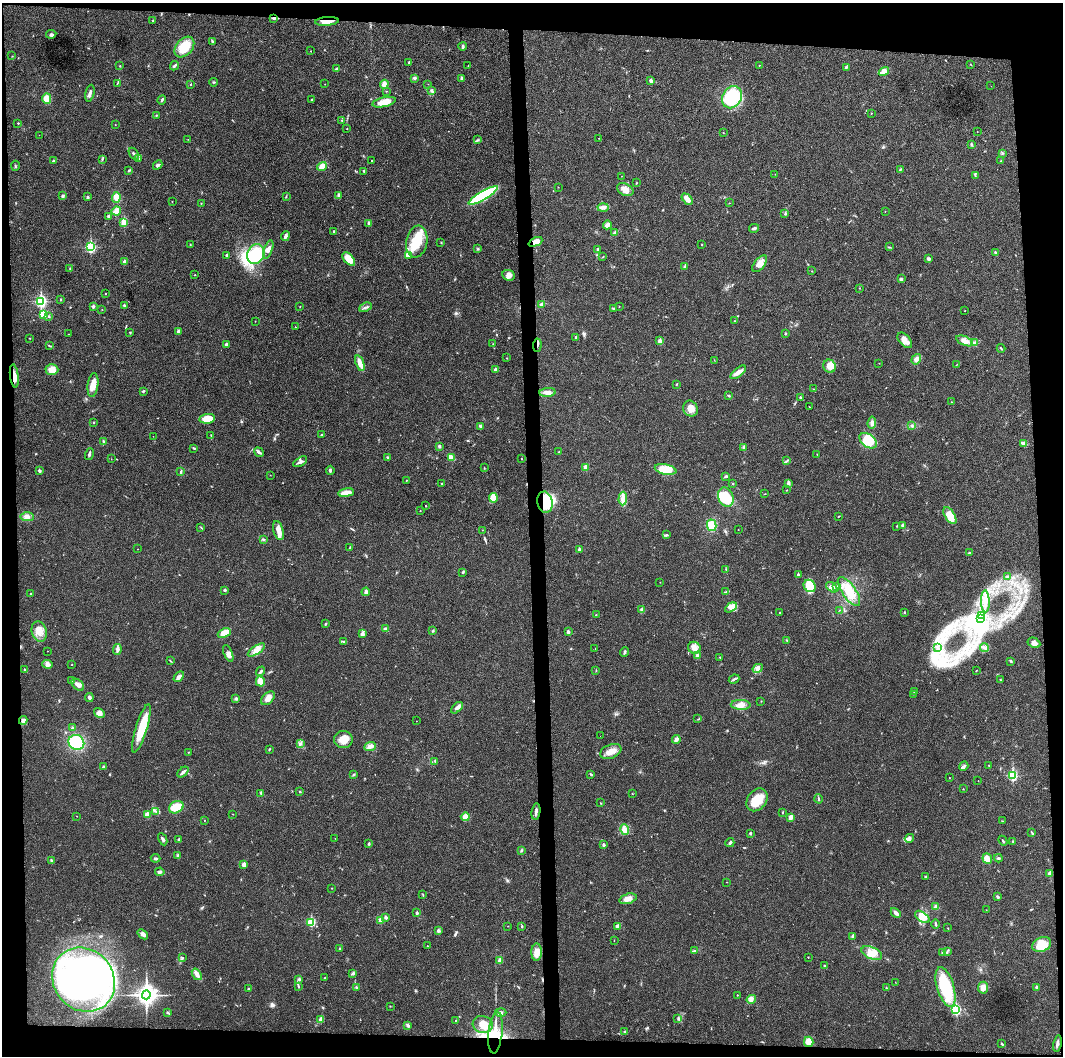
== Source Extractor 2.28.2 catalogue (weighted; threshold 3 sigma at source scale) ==
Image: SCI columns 1-4242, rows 6-4220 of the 4243 x 4223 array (HDU 1 of 3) = the unmasked area's bounding box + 8 px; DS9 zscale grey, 4 x 4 block average (1 PNG px = mean of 4 x 4 image px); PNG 1065 x 1058 px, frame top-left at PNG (2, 3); each listed source drawn as its Kron ellipse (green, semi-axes under 4 px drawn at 4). Shown black and unused: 9% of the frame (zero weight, under 3 of 4 exposures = <1% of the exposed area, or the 3 px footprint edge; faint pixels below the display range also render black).
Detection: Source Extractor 2.28.2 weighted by HDU 2 'WHT'. Background 0.0189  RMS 0.0039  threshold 0.0175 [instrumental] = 3 sigma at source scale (4.5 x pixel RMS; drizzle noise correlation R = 1.50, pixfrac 1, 0.05/0.05 arcsec/px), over >= 5 px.
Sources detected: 446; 2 inside a brighter object's white glare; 4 cosmic-ray / hot-pixel residue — neither listed nor drawn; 1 coinciding with a brighter row at this scale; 14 inside a brighter listed object's ellipse — not listed separately; the other 425 listed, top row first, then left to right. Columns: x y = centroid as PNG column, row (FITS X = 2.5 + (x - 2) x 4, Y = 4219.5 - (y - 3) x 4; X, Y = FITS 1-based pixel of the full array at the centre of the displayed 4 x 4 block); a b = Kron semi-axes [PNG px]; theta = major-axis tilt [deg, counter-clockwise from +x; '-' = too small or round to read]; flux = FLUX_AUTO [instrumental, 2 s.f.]
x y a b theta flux
274 18 4 2 - 3.6
153 20 2 2 - 1.3
327 21 12 3 4 17
51 34 5 3 - 4
212 41 3 2 - 2.4
463 46 4 2 - 4.1
184 47 12 8 48 54
310 51 2 2 - 1
12 56 2 2 - 0.68
409 62 3 2 - 2.1
971 64 2 2 - 0.7
759 65 2 2 - 0.89
120 66 2 2 - 1.3
174 66 5 3 - 3.8
468 66 2 2 - 0.55
846 67 3 2 - 2.2
336 69 3 3 - 4.4
884 72 5 3 - 27
414 78 3 2 - 5.1
462 78 4 3 - 3.9
651 81 3 2 - 5.8
214 82 4 2 - 1.8
117 83 2 2 - 0.8
191 84 2 2 - 3.2
325 84 2 2 - 0.46
384 84 4 3 - 15
428 84 2 2 - 0.43
991 86 2 2 - 0.49
386 91 2 2 - 0.6
432 91 2 2 - 1
90 93 9 3 78 8.1
732 97 11 9 59 140
47 98 5 4 - 17
162 100 5 2 - 2.9
312 100 3 2 - 1.7
384 102 12 4 12 24
871 113 2 2 - 0.94
156 115 2 2 - 0.81
342 120 3 2 - 1.9
18 123 2 2 - 2.7
115 125 2 2 - 0.77
347 129 2 2 - 0.81
977 131 2 2 - 0.51
723 132 2 2 - 1
39 135 2 2 - 0.44
598 138 2 2 - 0.61
188 139 2 2 - 0.57
478 140 4 2 - 2.1
971 144 3 2 - 3.1
1002 153 2 2 - 0.87
134 154 7 2 -56 4.7
102 159 3 2 - 1.7
139 159 3 2 - 2.5
53 161 4 2 - 3.5
372 161 2 2 - 1.4
1001 161 2 2 - 0.83
158 165 5 3 - 5
15 166 5 2 - 1.5
322 166 5 3 - 17
900 169 3 2 - 2.2
129 170 3 2 - 2
364 171 3 2 - 2.4
775 174 2 2 - 0.54
975 175 3 2 - 1.8
622 176 2 2 - 0.69
636 183 2 2 - 1.1
558 187 2 2 - 0.6
625 190 9 6 -26 16
339 195 3 2 - 6.4
483 195 17 4 30 210
63 196 3 2 - 2.7
286 196 3 2 - 1
88 197 3 3 - 3
116 197 5 4 - 17
687 199 6 3 -47 15
172 202 2 2 - 0.59
201 203 2 2 - 0.82
729 203 2 2 - 0.5
603 207 5 4 - 7
116 211 5 3 - 20
885 212 2 2 - 0.6
785 213 4 2 - 2.7
109 216 4 3 - 5.4
124 222 2 2 - 71
369 223 4 3 - 4.5
607 225 4 2 - 16
754 228 5 2 - 5
334 231 3 2 - 2.6
615 232 3 2 - 3.7
285 236 5 3 - 6
417 241 16 10 79 78
535 242 7 4 24 23
441 243 2 2 - 1.1
190 244 2 2 - 1
702 245 2 2 - 1.1
90 247 3 2 - 270
889 247 2 2 - 1
268 249 9 4 70 11
478 249 3 2 - 1.6
598 249 3 2 - 3.7
995 252 2 2 - 5.7
256 254 10 8 66 87
226 255 2 2 - 3.6
409 255 3 2 - 3.5
603 257 3 2 - 1.2
349 259 8 4 -49 34
928 259 3 3 - 4.3
124 262 2 2 - 18
760 264 10 5 51 17
684 266 3 2 - 1.4
70 268 2 2 - 1.2
812 271 2 2 - 0.82
195 275 2 2 - 1
508 275 6 5 - 12
901 279 4 2 - 2.5
859 288 2 2 - 0.93
105 294 2 2 - 0.83
60 299 2 2 - 1.8
41 301 3 2 - 340
124 305 3 2 - 2.7
542 305 4 3 - 7.2
93 306 3 3 - 3.7
300 306 2 2 - 0.8
619 306 2 2 - 0.66
365 307 6 2 22 4.9
102 309 2 2 - 0.63
614 309 3 2 - 2.1
965 310 2 2 - 0.65
43 314 2 2 - 81
49 316 3 2 - 2.4
255 321 2 2 - 0.95
734 321 2 2 - 0.65
295 327 2 2 - 1.5
178 331 3 3 - 5.3
130 332 3 2 - 1.3
68 334 2 2 - 0.65
785 334 2 2 - 2.1
576 337 3 2 - 2.5
30 338 2 2 - 0.84
905 340 9 5 -48 19
660 341 2 2 - 33
965 341 9 4 -22 18
974 342 4 3 - 4
493 344 2 2 - 1
227 345 4 3 - 5.3
537 345 6 2 84 4.7
49 346 3 2 - 1.9
1001 348 4 2 - 2
507 358 2 2 - 0.89
916 359 5 3 - 11
714 360 2 2 - 0.67
360 363 8 3 -71 16
879 363 2 2 - 0.65
957 365 2 2 - 0.61
830 366 7 6 - 21
495 369 3 2 - 4.7
52 370 6 5 - 24
738 372 9 4 39 12
14 376 11 3 -83 15
676 384 2 2 - 2
93 385 12 5 83 23
814 389 2 2 - 0.9
143 391 3 2 - 2.8
548 392 8 4 6 12
728 396 2 2 - 1.6
800 397 2 2 - 2.2
951 402 2 2 - 1.2
810 407 3 2 - 0.85
690 409 8 7 - 21
207 419 8 5 7 35
94 422 2 2 - 3
872 423 6 3 84 6.9
480 426 3 3 - 4.3
912 426 3 2 - 2.3
321 434 3 2 - 1.5
153 436 2 2 - 0.41
211 436 2 2 - 1
103 441 3 2 - 3
868 441 10 6 -37 56
1024 443 4 2 - 11
439 446 2 2 - 11
743 447 2 2 - 1.4
194 448 3 2 - 2.2
259 452 5 3 - 5.8
559 452 2 2 - 1
89 454 6 2 76 4.2
817 454 2 2 - 1.1
388 457 3 2 - 1.9
451 457 4 3 - 14
111 459 2 2 - 0.49
522 459 2 2 - 0.8
787 461 3 2 - 2
300 462 7 3 32 6.3
586 467 2 2 - 43
484 468 2 2 - 0.71
665 469 11 5 -12 47
330 470 4 3 - 3.7
40 471 4 3 - 3.4
181 471 3 2 - 2
270 475 2 2 - 0.62
726 476 3 2 - 3.9
406 480 2 2 - 1.4
442 483 3 2 - 1.9
788 483 4 4 - 4.2
733 484 2 2 - 1.4
787 490 2 2 - 0.92
346 493 8 3 8 26
765 494 2 2 - 0.7
726 497 10 7 -68 67
493 498 5 4 - 41
623 499 7 4 88 19
545 502 11 7 -80 75
426 506 2 2 - 1.2
420 511 2 2 - 0.73
839 516 3 2 - 1
950 516 9 5 -58 36
27 517 7 4 -2 9.4
712 525 6 4 -77 37
903 525 2 2 - 16
897 526 2 2 - 1.5
201 527 2 2 - 1.1
278 530 10 5 -75 14
482 530 2 2 - 0.59
738 530 2 2 - 0.65
666 535 4 2 - 3.4
263 539 2 2 - 1.8
350 547 2 2 - 1.5
138 549 2 2 - 0.71
579 549 2 2 - 9.3
970 553 3 2 - 2.6
726 569 2 2 - 0.95
463 572 3 2 - 2.4
798 575 2 2 - 7.3
1007 576 4 2 - 2.7
660 582 2 2 - 0.52
810 586 6 5 - 53
832 587 6 3 -39 6
837 587 3 2 - 2.1
225 590 3 2 - 2.8
849 591 17 7 -56 42
366 592 4 3 - 7.1
726 592 4 2 - 3.4
31 594 3 2 - 1.4
985 601 11 3 -88 10
731 607 6 4 29 10
641 610 2 2 - 1.8
839 610 2 2 - 1.1
904 612 2 2 - 1.7
780 613 2 2 - 1.7
596 615 2 2 - 0.93
982 615 4 2 - 3.1
980 619 2 2 - 1.3
326 624 3 2 - 1.8
385 629 4 3 - 4.9
433 630 2 2 - 1.7
39 632 10 7 -75 23
568 632 4 3 - 4.5
224 633 7 4 23 32
362 634 4 3 - 8.8
786 640 3 2 - 1.3
344 641 3 2 - 2.3
1034 643 7 4 -27 11
984 647 4 3 - 4.9
694 648 6 6 - 15
938 648 4 2 - 2.4
117 649 5 3 - 6.7
595 649 2 2 - 0.67
256 650 10 4 33 16
47 651 2 2 - 0.68
624 652 5 2 - 3.4
228 653 9 4 -68 9.3
697 656 3 3 - 7.2
720 657 2 2 - 1.6
170 661 3 2 - 1.4
1011 661 3 2 - 2.1
47 664 5 4 - 6.9
72 664 2 2 - 0.94
758 668 5 2 - 5.5
24 669 2 2 - 1.3
261 671 5 2 - 3.7
596 671 2 2 - 0.88
976 671 2 2 - 1.1
179 677 6 4 46 8.3
734 679 5 2 - 4
72 680 2 2 - 0.61
1000 680 2 2 - 0.89
260 682 5 4 - 25
78 685 7 4 -39 11
915 691 3 3 - 2.6
913 694 2 2 - 0.86
89 698 4 2 - 12
268 698 8 5 43 14
236 699 3 3 - 2.9
761 701 2 2 - 0.94
741 705 10 5 -2 19
457 708 7 3 43 9.7
99 713 6 4 -33 7.5
698 719 2 2 - 0.81
23 720 4 3 - 5
416 721 2 2 - 0.41
72 728 3 2 - 2.6
141 728 25 5 73 72
600 736 2 2 - 0.5
676 739 4 2 - 9.5
343 740 9 8 - 24
76 742 8 7 - 120
300 744 4 3 - 4.7
370 746 6 3 23 10
269 749 3 2 - 1.7
611 751 11 7 22 21
188 752 2 2 - 1.1
435 761 3 2 - 2.6
989 765 2 2 - 0.84
104 766 3 3 - 2.9
964 766 5 3 - 4.3
183 772 6 2 41 6.8
354 774 2 2 - 1.7
591 774 3 2 - 2.7
1012 775 3 2 - 240
949 778 2 2 - 0.61
978 781 2 2 - 0.52
963 789 2 2 - 0.99
300 792 2 2 - 1.4
261 793 3 3 - 2.8
632 794 2 2 - 0.76
818 799 4 2 - 2.2
757 800 12 9 52 49
600 803 2 2 - 0.79
176 807 8 6 29 42
155 811 4 2 - 2.8
536 811 8 2 80 7.4
783 812 2 2 - 1.2
233 814 2 2 - 0.65
147 815 2 2 - 39
77 816 2 2 - 0.75
465 817 4 4 - 13
791 817 3 3 - 12
204 820 2 2 - 0.93
1002 821 2 2 - 0.81
625 829 5 3 - 8.7
750 833 2 2 - 3.2
1032 833 4 2 - 2
909 838 5 3 - 5.6
163 839 6 2 -62 5.4
335 839 2 2 - 0.33
179 840 3 2 - 5.9
1003 841 5 2 - 2.4
1013 841 2 2 - 1.6
730 843 5 2 - 3.7
369 844 2 2 - 7.3
603 845 2 2 - 12
521 850 2 2 - 3.2
177 855 2 2 - 2
155 858 5 2 - 3.1
998 858 4 2 - 3
987 859 5 4 - 18
51 860 3 2 - 3
244 864 3 3 - 11
160 872 5 3 - 5
1050 874 2 2 - 30
925 877 2 2 - 2.2
727 882 2 2 - 0.47
332 888 2 2 - 0.72
423 895 2 2 - 1.2
997 897 3 2 - 5.1
628 899 9 5 16 14
936 907 4 3 - 7.4
986 910 2 2 - 0.52
417 913 2 2 - 4.2
896 913 6 2 -46 9.7
386 917 2 2 - 12
922 917 8 4 -36 19
380 920 2 2 - 38
311 922 2 2 - 140
936 924 4 2 - 3
508 926 2 2 - 0.66
522 926 2 2 - 2.4
618 926 2 2 - 25
948 928 2 2 - 0.91
438 931 3 3 - 3.9
143 934 6 4 -40 9.3
853 936 2 2 - 13
614 940 2 2 - 0.68
1042 944 10 7 24 47
428 946 2 2 - 0.91
340 949 2 2 - 5.8
694 951 3 2 - 2.5
947 951 3 2 - 2.2
537 952 9 5 88 16
943 952 3 2 - 3.8
872 953 11 6 -24 26
182 957 2 2 - 1.4
808 957 2 2 - 1.4
500 960 3 3 - 5.6
824 966 3 2 - 2.1
197 974 6 3 -54 8.7
353 974 3 3 - 3
325 978 2 2 - 1.1
299 979 3 2 - 2.5
83 980 33 30 -50 800
895 982 2 2 - 0.56
298 986 2 2 - 1.8
356 987 3 2 - 2.6
886 987 2 2 - 0.97
945 987 20 8 -73 100
1036 987 2 2 - 9.4
983 988 6 5 - 16
248 989 2 2 - 1.8
146 995 4 4 - 1300
737 995 2 2 - 1
751 999 4 3 - 6
390 1006 2 2 - 0.65
956 1009 3 2 - 230
501 1012 5 2 - 4.4
168 1013 3 2 - 2.5
321 1019 2 2 - 26
678 1019 2 2 - 1.2
455 1021 2 2 - 0.75
483 1024 10 8 -16 26
408 1025 4 3 - 4.9
625 1032 3 2 - 2.7
495 1033 21 7 84 58
809 1042 5 4 - 28
1057 1043 8 2 79 7.3
1002 1044 3 2 - 2.9
Overlapping masked pixels (flux is a lower limit): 7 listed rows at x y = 274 18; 327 21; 535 242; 537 345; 14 376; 545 502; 495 1033
Diffuse or blended objects may show on this block-average render without a row.